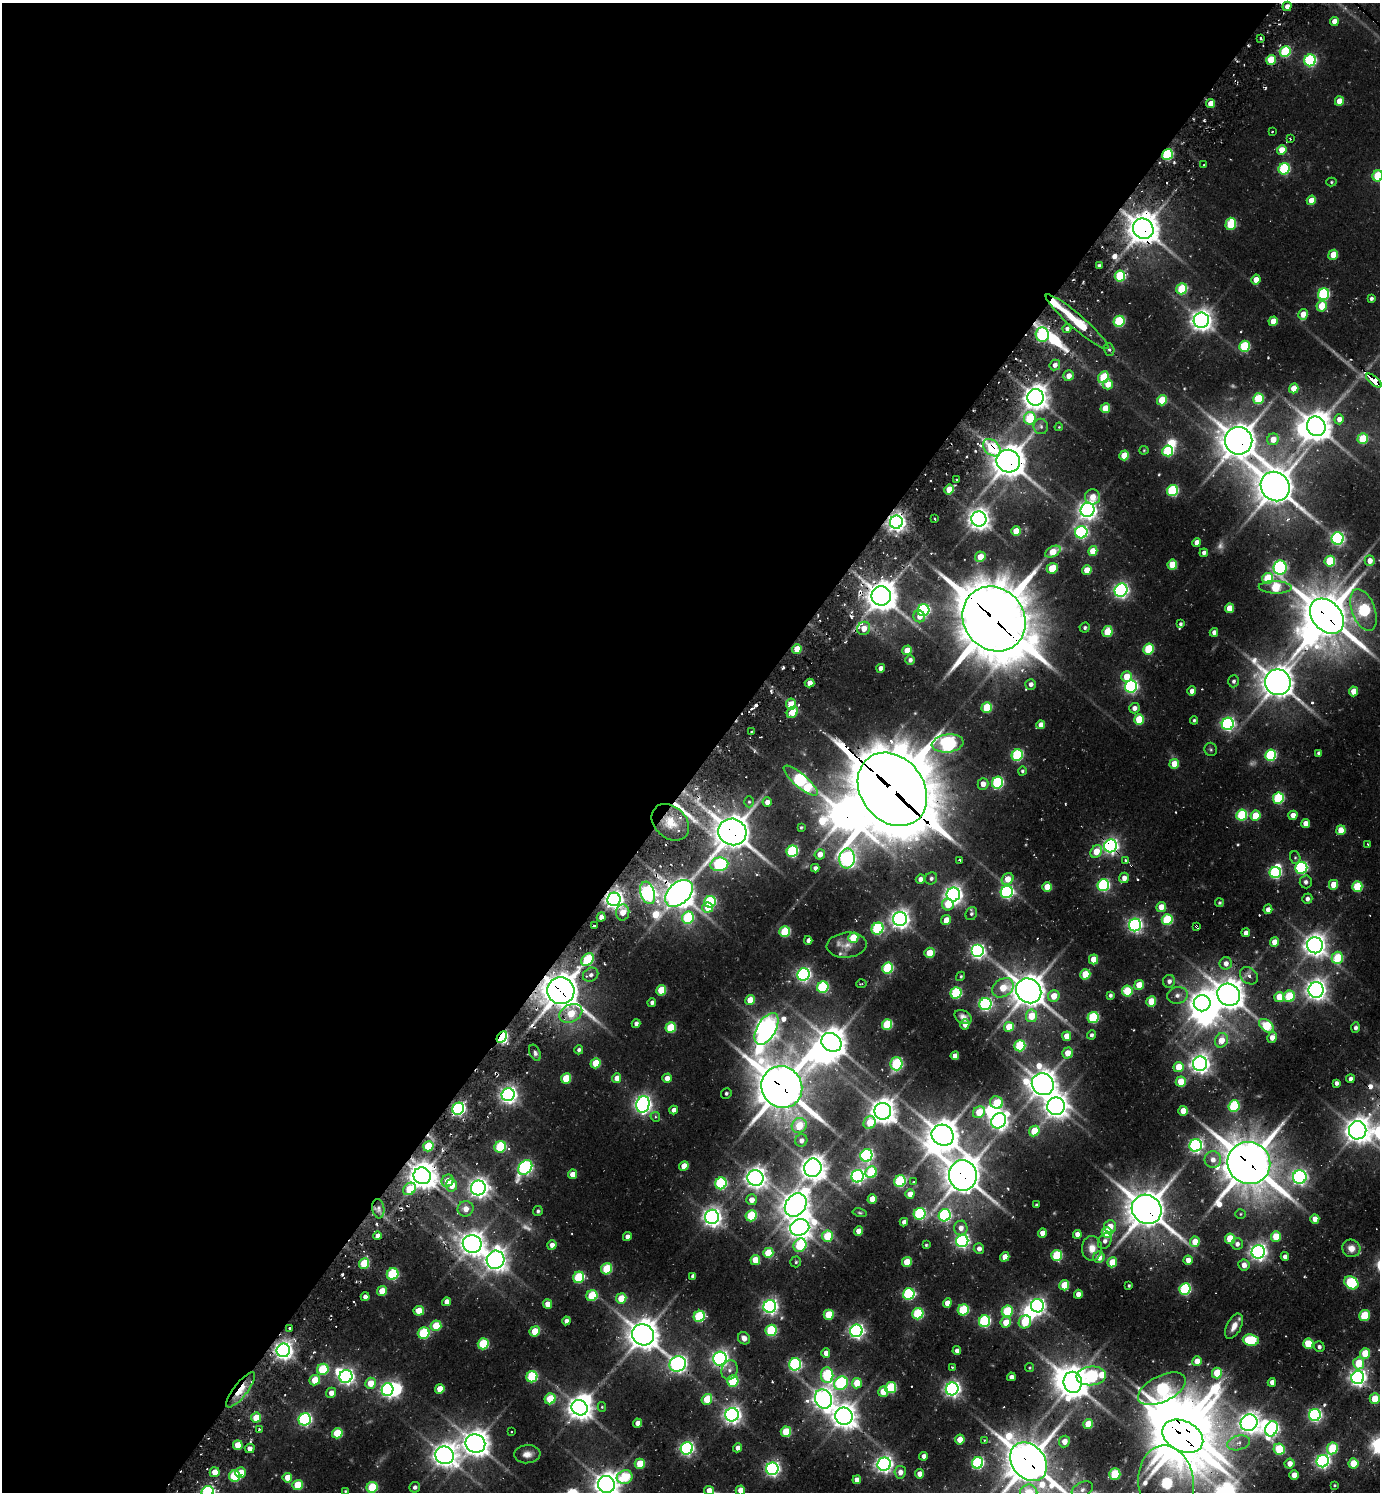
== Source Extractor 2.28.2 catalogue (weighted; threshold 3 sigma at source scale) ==
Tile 5 of 4 x 4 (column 1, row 2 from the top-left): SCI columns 298-1675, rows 3011-4500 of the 5997 x 5989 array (HDU 1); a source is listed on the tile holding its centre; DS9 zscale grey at full resolution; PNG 1382 x 1494 px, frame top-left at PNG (2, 3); each listed source drawn as its Kron ellipse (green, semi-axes under 4 px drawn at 4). Shown black and unused: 52% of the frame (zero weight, under 2 of 3 exposures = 3% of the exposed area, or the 3 px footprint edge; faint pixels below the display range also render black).
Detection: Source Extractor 2.28.2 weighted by HDU 2 'WHT'; one run over the whole footprint, this tile lists its part. Background 0.103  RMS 0.0094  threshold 0.0425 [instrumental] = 3 sigma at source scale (4.5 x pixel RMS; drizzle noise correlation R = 1.50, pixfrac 1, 0.05/0.05 arcsec/px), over >= 5 px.
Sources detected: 553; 6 too faint to see at this stretch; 21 inside a brighter object's white glare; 13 cosmic-ray / hot-pixel residue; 1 long thin detection or spike segment (spike, bleed or trail) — neither listed nor drawn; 5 inside a brighter listed object's ellipse — not listed separately; of the other 507, all 500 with FLUX_AUTO >= 0.875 (the completeness limit of this list) listed and drawn (7 fainter detections not listed), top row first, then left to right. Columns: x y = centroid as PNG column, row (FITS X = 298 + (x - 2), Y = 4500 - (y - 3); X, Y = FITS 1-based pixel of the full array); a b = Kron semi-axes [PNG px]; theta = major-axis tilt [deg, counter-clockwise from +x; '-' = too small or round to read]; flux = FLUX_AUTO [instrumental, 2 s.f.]
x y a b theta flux
1287 6 5 4 - 6.5
1334 21 4 4 - 10
1261 38 3 3 - 1.4
1285 52 5 5 - 83
1271 60 5 4 - 26
1310 60 6 5 - 140
1339 101 5 4 - 15
1210 103 4 4 - 10
1272 131 3 2 - 1.2
1290 139 3 2 - 0.89
1282 150 5 4 - 15
1167 154 6 5 - 100
1204 165 3 3 - 1.2
1284 169 6 5 - 100
1378 176 5 5 - 53
1331 182 5 4 - 1.2
1311 200 5 4 - 14
1231 224 6 5 - 59
1143 229 11 10 - 1700
1333 255 5 4 - 20
1099 265 3 3 - 1.8
1120 276 5 5 - 81
1256 280 5 4 - 12
1182 289 6 5 - 68
1324 294 6 5 - 110
1371 298 4 3 - 2.7
1322 306 5 5 - 26
1303 314 5 4 - 14
1201 320 8 7 - 760
1119 321 6 5 - 86
1273 321 5 4 - 19
1077 322 41 7 -41 41
1067 329 4 4 - 2.9
1042 335 7 6 - 150
1244 346 5 5 - 69
1109 349 6 5 - 2
1055 365 5 5 - 5
1068 376 5 5 - 8.9
1103 377 6 5 - 49
1374 381 9 4 -39 39
1108 384 5 5 - 15
1294 388 5 4 - 17
1036 397 8 8 - 1000
1258 399 5 5 - 59
1162 400 5 5 - 29
1105 408 5 4 - 24
1030 418 6 6 - 64
1339 419 5 5 - 7.2
1041 426 8 7 - 3.6
1316 426 10 9 - 1500
1059 427 4 3 - 0.88
1273 439 6 5 - 13
1363 439 5 5 - 35
1239 441 14 13 - 2200
992 448 10 7 -46 51
1144 450 4 4 - 1
1168 451 5 5 - 84
1124 455 5 4 - 27
1008 461 12 11 - 2100
956 480 3 2 - 1.3
1275 487 15 14 - 2400
949 490 5 4 - 20
1172 491 6 5 - 100
1092 497 7 7 - 13
1088 510 7 7 - 560
935 519 3 2 - 1
979 519 7 7 - 790
896 522 6 6 - 560
1016 531 5 4 - 25
1081 532 6 6 - 200
1338 539 6 6 - 210
1197 542 4 4 - 9.4
1093 551 5 4 - 22
1053 552 8 5 27 23
1204 553 4 4 - 3.7
980 557 5 5 - 18
1330 561 5 5 - 56
1370 561 5 5 - 9.6
1172 565 5 5 - 30
1280 567 7 6 - 200
1052 568 6 5 - 34
1087 570 5 5 - 17
1268 578 6 5 - 53
1275 587 16 6 -2 60
1121 590 7 6 - 330
881 596 10 9 - 1600
1229 608 5 4 - 19
923 610 6 5 - 170
1363 610 22 11 -70 140
919 616 6 5 - 7
1327 616 20 14 -48 3200
994 619 34 30 -52 6400
1180 624 4 3 - 2.1
864 628 7 6 - 13
1085 628 5 5 - 2.3
1107 632 5 5 - 36
1214 632 4 4 - 4.5
797 649 5 4 - 20
1148 649 5 5 - 59
907 650 5 4 - 17
910 660 5 4 - 3.8
881 668 4 4 - 6.9
1126 677 5 5 - 20
1233 681 6 5 - 2.7
1278 682 13 12 - 1800
810 683 5 4 - 9.2
1031 684 5 5 - 4.9
1131 686 6 6 - 230
1192 691 4 4 - 8.8
1354 691 5 4 - 18
791 704 5 5 - 18
987 707 5 5 - 47
1134 708 5 5 - 6.4
792 712 6 5 - 24
1139 719 5 5 - 40
1194 720 4 4 - 1.7
1228 724 6 6 - 230
1041 725 4 4 - 9.4
751 732 2 2 - 1.1
948 743 16 9 7 320
1211 749 7 6 - 1.9
1319 753 4 4 - 3.1
1017 755 6 5 - 100
1270 755 5 5 - 110
1174 764 5 4 - 20
1022 771 4 4 - 1.7
801 781 21 6 -41 220
998 783 6 5 - 120
983 784 6 5 - 8.6
892 789 39 31 -52 8800
1278 798 6 5 - 89
749 802 5 5 - 1.4
767 802 5 4 - 7.2
1242 815 5 5 - 81
1293 815 4 4 - 8.3
1256 816 5 5 - 29
670 822 21 15 -43 26
1306 824 4 4 - 10
801 827 3 3 - 1.4
1341 830 5 4 - 21
732 832 14 13 - 2200
1368 844 3 2 - 1.2
1110 846 6 6 - 340
792 851 6 5 - 120
1096 852 7 5 51 20
820 854 5 5 - 10
1295 858 6 5 - 1.6
847 859 10 7 87 410
960 860 4 3 - 3.2
1126 860 4 3 - 3.7
719 864 9 7 6 170
815 868 4 4 - 4
1301 868 6 6 - 160
1275 873 5 5 - 140
931 878 6 5 - 3
1124 878 5 5 - 7.6
920 879 5 4 - 5.8
1008 879 6 5 - 15
1306 882 6 6 - 3.5
1103 885 6 5 - 140
1333 885 5 4 - 21
1047 887 5 4 - 21
1357 887 5 5 - 51
1007 892 6 6 - 200
648 893 11 7 -71 330
679 893 16 10 43 1600
953 894 7 6 - 550
614 899 7 6 - 630
1307 899 5 5 - 4.3
710 902 6 5 - 110
1219 903 4 4 - 1.6
948 904 6 6 - 19
1161 907 5 5 - 13
708 908 5 5 - 16
1268 909 5 4 - 5.8
623 912 8 6 86 14
971 914 7 5 63 2.5
601 917 4 4 - 6.6
688 918 6 6 - 86
900 919 7 7 - 580
946 920 5 4 - 12
1167 920 5 5 - 73
594 925 4 3 - 1.9
1135 925 6 6 - 290
1196 926 4 3 - 8.4
878 929 6 5 - 120
785 932 5 5 - 66
1246 933 4 4 - 4.9
853 938 5 5 - 31
808 940 4 4 - 3.6
1275 942 5 4 - 13
847 945 20 12 5 12
1315 945 8 8 - 920
978 951 6 6 - 290
929 953 5 5 - 18
1337 958 6 5 - 47
588 959 7 5 46 69
1093 959 5 4 - 18
1226 963 6 6 - 6.4
888 968 6 5 - 86
803 974 6 6 - 280
1085 974 5 5 - 35
591 975 8 6 34 4.6
961 976 5 4 - 1.6
1249 976 10 7 -41 5.8
1169 981 6 6 - 4.8
861 984 5 3 - 1.1
1139 985 5 4 - 19
823 987 6 5 - 110
1003 988 11 9 34 23
661 990 5 5 - 30
1316 990 8 7 - 720
561 991 13 13 - 2300
1029 991 13 12 - 1900
1127 991 5 5 - 53
956 993 6 5 - 100
1110 995 4 4 - 2.5
1177 995 10 8 12 5.8
1229 995 12 10 -37 1600
1054 996 6 5 - 16
1289 996 6 5 - 52
1279 997 5 5 - 21
750 1000 5 5 - 17
1151 1001 5 5 - 28
652 1002 4 4 - 4
1202 1003 8 8 - 1000
985 1004 6 6 - 210
571 1013 12 8 27 31
1031 1016 6 5 - 28
963 1017 9 6 -31 4.9
1093 1017 6 5 - 89
636 1024 4 4 - 4.2
887 1024 5 5 - 58
965 1024 5 4 - 9.4
1266 1026 8 5 -39 55
671 1027 5 5 - 50
1009 1027 5 5 - 26
1356 1028 5 4 - 2.6
766 1029 17 9 60 860
1091 1035 4 4 - 2.5
1067 1036 5 4 - 17
502 1037 6 4 57 200
1272 1037 6 5 - 8.6
1221 1040 7 6 - 15
831 1042 10 9 - 1400
1020 1046 6 5 - 73
579 1050 4 4 - 2.9
535 1053 8 5 -65 3.3
1067 1053 6 5 - 14
955 1056 4 4 - 7.9
596 1063 5 5 - 31
896 1064 6 6 - 90
1200 1064 7 7 - 640
1178 1067 5 5 - 26
566 1078 5 5 - 35
617 1078 5 4 - 9.6
667 1078 5 4 - 8.4
1350 1079 4 4 - 5
1181 1082 5 5 - 28
1336 1083 4 4 - 3.3
1043 1084 11 10 - 1300
782 1087 21 20 - 3400
726 1093 5 5 - 2.2
508 1095 6 6 - 490
996 1102 7 6 - 28
643 1104 8 6 76 470
1056 1106 9 8 - 970
1234 1106 6 5 - 83
458 1109 6 5 - 240
674 1110 4 4 - 5.5
883 1111 8 8 - 1100
1183 1111 5 4 - 16
979 1112 6 5 - 27
655 1117 5 4 - 1.6
999 1121 8 6 47 470
870 1123 6 5 - 24
799 1125 8 7 - 27
1358 1130 9 8 - 1100
1034 1131 5 5 - 26
943 1135 11 10 - 1700
801 1140 6 6 - 5.9
1196 1145 6 6 - 250
428 1146 5 5 - 42
500 1147 6 5 - 79
866 1155 6 6 - 220
1213 1160 8 8 - 8
1249 1163 21 21 - 3500
684 1166 5 4 - 17
525 1167 8 6 51 240
813 1168 9 8 - 1100
871 1172 6 5 - 69
572 1174 5 4 - 12
963 1175 15 14 - 2100
422 1176 9 8 - 1300
858 1176 6 6 - 300
1300 1177 7 7 - 290
755 1178 8 8 - 770
448 1181 6 6 - 14
900 1181 6 5 - 94
913 1182 4 3 - 0.98
721 1183 6 5 - 130
451 1185 6 5 - 17
478 1188 7 7 - 620
409 1189 7 5 41 27
910 1194 5 4 - 11
872 1199 5 4 - 17
751 1200 5 5 - 11
796 1205 12 10 53 1200
1036 1205 3 3 - 1.5
378 1209 10 6 -82 4.5
466 1209 8 7 - 9.7
1147 1209 15 14 - 2400
538 1211 5 4 - 2.2
860 1213 7 4 -13 1.4
920 1214 6 5 - 130
1240 1214 5 5 - 1.2
945 1215 6 6 - 170
751 1216 6 5 - 61
712 1217 7 7 - 600
1315 1219 4 4 - 9.1
904 1222 4 4 - 5.2
1110 1226 6 6 - 12
800 1227 10 8 17 900
961 1228 7 6 - 7.2
859 1231 5 4 - 14
1107 1232 5 5 - 55
1042 1233 4 4 - 11
1077 1234 4 4 - 6.6
377 1236 4 4 - 4.3
827 1236 6 5 - 39
627 1237 4 4 - 5.6
1276 1237 5 5 - 29
1230 1239 5 5 - 37
962 1241 6 6 - 260
1105 1241 8 6 58 4.9
1195 1242 5 5 - 16
472 1244 9 9 - 1000
1237 1244 5 5 - 4.4
552 1245 4 4 - 7.1
800 1245 7 6 - 75
926 1245 4 3 - 1.5
1092 1248 12 10 -90 12
1351 1248 9 8 - 9.3
979 1249 5 5 - 5.8
1258 1252 7 6 - 480
768 1253 5 5 - 39
1057 1255 5 5 - 66
1285 1256 4 4 - 3.9
1005 1257 5 4 - 13
1099 1257 6 5 - 13
495 1260 9 9 - 900
755 1260 5 5 - 20
1188 1260 4 4 - 9
796 1262 5 5 - 1.7
907 1262 5 4 - 28
1112 1262 5 4 - 23
364 1263 5 5 - 45
1244 1265 5 5 - 7.1
607 1269 6 5 - 53
393 1274 6 5 - 88
693 1276 4 4 - 3.9
579 1277 6 5 - 75
1351 1283 7 6 - 100
1064 1285 5 5 - 30
1129 1286 3 3 - 1.4
1185 1289 6 5 - 120
382 1291 5 4 - 21
909 1294 6 5 - 130
1078 1294 4 4 - 8.5
592 1296 6 5 - 51
365 1297 4 4 - 4.9
621 1298 5 5 - 28
446 1302 4 4 - 7.5
947 1303 5 4 - 11
547 1304 5 4 - 11
770 1306 6 6 - 360
1037 1306 6 6 - 340
963 1310 5 5 - 77
419 1311 5 5 - 19
1007 1311 6 5 - 56
918 1314 6 5 - 80
829 1315 5 5 - 33
1364 1315 5 5 - 52
699 1316 6 5 - 92
566 1321 4 4 - 6.1
984 1321 6 5 - 130
1006 1322 5 5 - 18
1025 1322 7 6 - 37
436 1326 5 5 - 34
1234 1326 14 7 63 8.5
290 1328 3 3 - 2
771 1330 5 5 - 79
535 1331 5 5 - 29
856 1331 6 6 - 330
424 1333 6 5 - 84
643 1335 11 10 - 1600
744 1338 6 5 - 6.1
1251 1340 8 5 -6 78
483 1344 5 5 - 62
1308 1344 5 5 - 38
1319 1347 5 5 - 3
283 1350 7 6 - 570
957 1351 4 4 - 5.4
826 1353 4 4 - 8.7
1365 1353 5 5 - 31
720 1359 7 6 - 420
1197 1361 5 4 - 14
1359 1363 6 5 - 32
678 1364 8 7 - 410
795 1364 6 6 - 170
952 1367 3 3 - 1.2
1029 1368 4 4 - 1.1
323 1369 6 5 - 65
729 1370 10 8 73 5.2
1217 1373 5 5 - 36
827 1375 7 6 - 95
346 1376 7 6 - 360
1091 1376 15 9 6 170
532 1377 6 5 - 83
1011 1377 4 4 - 4.7
1358 1378 6 6 - 460
315 1380 5 5 - 21
733 1381 5 5 - 78
1073 1382 10 9 - 1600
1272 1382 4 4 - 6.2
370 1383 5 5 - 20
841 1383 7 6 - 130
857 1383 5 5 - 25
891 1388 5 5 - 77
440 1389 5 4 - 18
952 1389 6 6 - 390
1162 1389 26 13 26 160
241 1390 21 7 52 21
387 1390 6 6 - 280
883 1392 5 5 - 24
331 1393 5 5 - 7.3
550 1399 5 5 - 40
707 1399 5 5 - 28
823 1399 10 8 -63 750
1375 1399 5 5 - 25
602 1407 5 4 - 1.2
580 1408 8 7 - 1100
732 1415 7 6 - 520
1315 1415 6 6 - 230
844 1416 9 8 - 1000
256 1418 5 5 - 20
305 1419 6 6 - 200
637 1423 4 4 - 8.2
1249 1423 9 8 - 760
1088 1424 5 5 - 25
259 1429 3 3 - 1.4
1272 1429 8 6 67 250
511 1432 3 2 - 0.96
786 1432 5 5 - 39
337 1433 5 5 - 45
1183 1436 21 15 -27 3900
960 1439 5 4 - 13
984 1440 3 3 - 0.97
1064 1441 6 5 - 9.6
475 1443 10 9 - 1300
1238 1443 12 7 14 7.1
238 1445 5 4 - 21
250 1448 5 4 - 5.4
687 1448 6 6 - 260
738 1448 4 4 - 6.2
1332 1448 6 5 - 56
1279 1449 6 5 - 52
527 1454 13 9 4 8.1
445 1455 9 9 - 1000
924 1456 4 4 - 6.1
1323 1461 6 6 - 290
1029 1462 21 16 -50 3000
978 1463 6 5 - 140
1353 1463 5 5 - 29
640 1464 5 5 - 32
884 1464 7 6 - 430
1289 1464 5 5 - 8.8
772 1469 6 6 - 310
215 1472 5 4 - 13
241 1472 5 5 - 13
900 1472 6 6 - 7.3
920 1474 4 4 - 9.9
1115 1474 6 5 - 48
1294 1475 5 4 - 13
235 1476 5 5 - 78
625 1477 8 6 21 62
287 1478 5 4 - 16
857 1480 4 4 - 6.6
1166 1483 38 28 -83 180
298 1485 5 5 - 33
606 1485 8 8 - 1100
1334 1485 4 3 - 1
372 1487 5 5 - 58
415 1487 5 5 - 3.2
740 1490 5 4 - 14
1082 1490 11 7 28 6.2
345 1491 3 3 - 1.2
709 1491 5 5 - 10
208 1492 6 6 - 190
1029 1492 8 8 - 33
Overlapping masked pixels (flux is a lower limit): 31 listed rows (the first 20) at x y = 1167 154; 1143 229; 1120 276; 1042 335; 1374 381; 1239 441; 992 448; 1008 461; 1275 487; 896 522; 881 596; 1327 616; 994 619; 892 789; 732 832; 1110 846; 679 893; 614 899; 1196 926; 561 991
Isophote crosses this tile's border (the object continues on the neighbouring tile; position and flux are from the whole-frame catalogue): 8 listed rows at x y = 1378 176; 1029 1462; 606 1485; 740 1490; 345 1491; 709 1491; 208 1492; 1029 1492